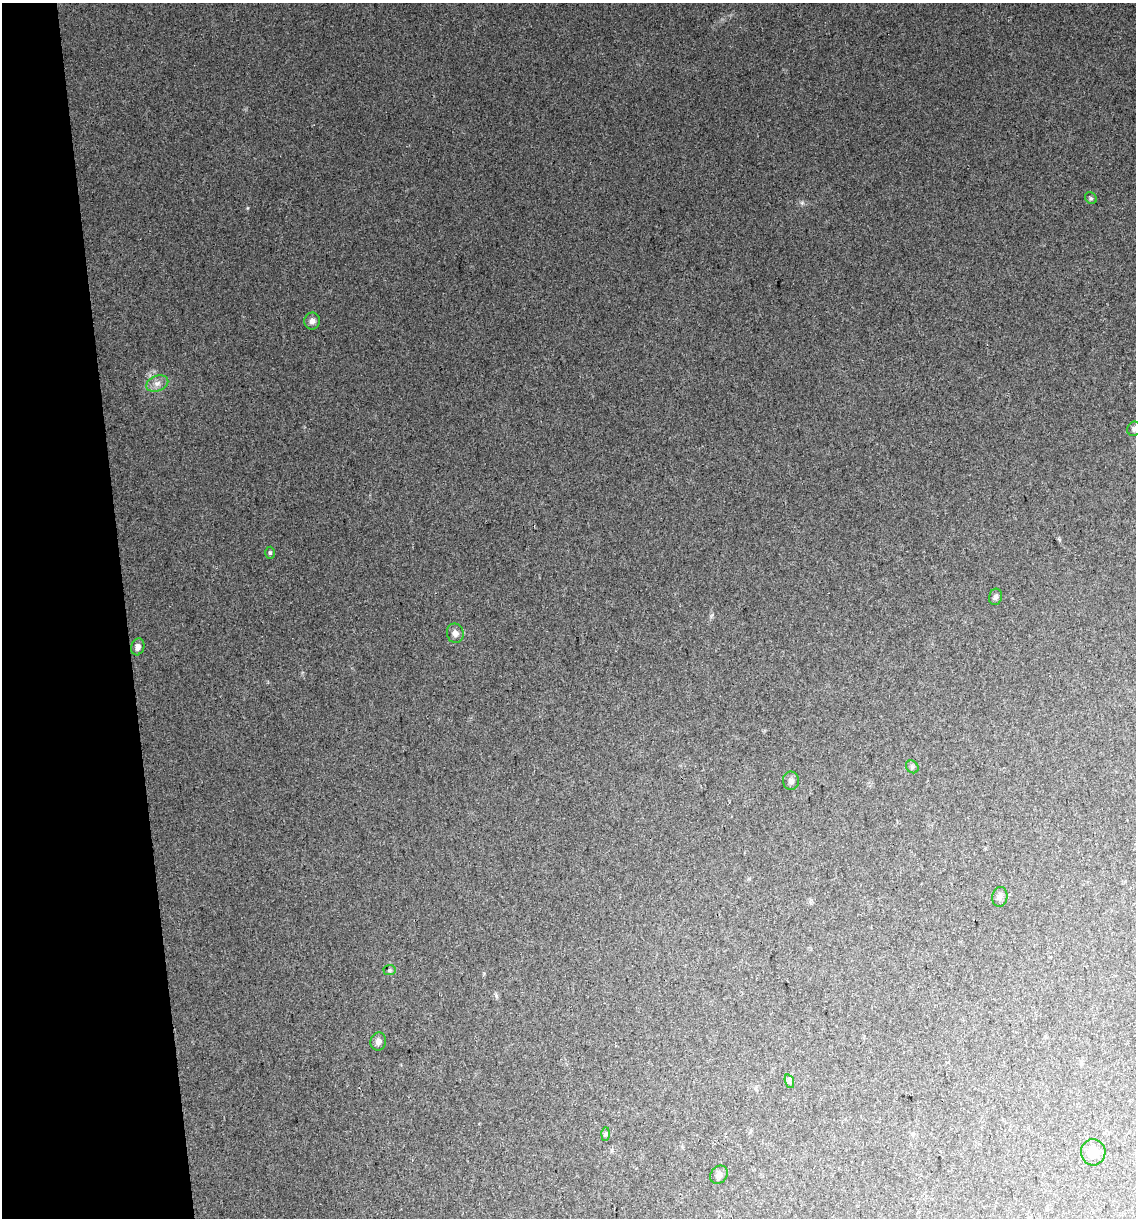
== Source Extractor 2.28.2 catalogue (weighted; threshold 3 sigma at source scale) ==
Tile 5 of 4 x 4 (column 1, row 2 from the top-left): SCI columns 80-1213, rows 2474-3689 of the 4646 x 4948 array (HDU 1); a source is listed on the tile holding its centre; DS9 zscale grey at full resolution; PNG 1138 x 1220 px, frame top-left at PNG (2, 3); each listed source drawn as its Kron ellipse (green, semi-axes under 4 px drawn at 4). Shown black and unused: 11% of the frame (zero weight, under 2 of 3 exposures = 2% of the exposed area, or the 3 px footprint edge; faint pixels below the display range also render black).
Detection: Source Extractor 2.28.2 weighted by HDU 2 'WHT'; one run over the whole footprint, this tile lists its part. Background 0.046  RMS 0.012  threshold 0.0541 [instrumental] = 3 sigma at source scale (4.5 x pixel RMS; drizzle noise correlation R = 1.50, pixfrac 1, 0.0396/0.0396 arcsec/px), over >= 5 px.
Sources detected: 17; all 17 listed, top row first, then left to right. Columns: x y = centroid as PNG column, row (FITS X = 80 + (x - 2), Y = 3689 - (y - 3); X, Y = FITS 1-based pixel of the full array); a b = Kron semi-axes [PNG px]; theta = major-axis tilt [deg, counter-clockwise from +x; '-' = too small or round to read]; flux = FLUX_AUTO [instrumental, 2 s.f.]
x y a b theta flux
1091 198 6 5 - 1.9
312 321 8 8 - 5.2
157 383 11 7 22 6.5
1134 429 7 7 - 2.8
270 553 6 5 - 1.9
996 597 8 6 75 3.2
455 633 10 8 -78 5.6
138 647 8 6 72 5.9
912 767 7 5 -47 2.5
791 781 9 8 - 3.9
1000 897 10 7 82 4.5
390 970 6 5 - 1.6
378 1042 9 8 - 5.2
789 1081 7 4 -72 2.5
605 1134 7 4 89 1.9
1093 1152 13 12 - 16
719 1175 10 8 48 5.4
Isophote crosses this tile's border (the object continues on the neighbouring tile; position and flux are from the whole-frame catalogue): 1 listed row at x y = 1134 429
Unlisted compact peaks at least as high as the median listed source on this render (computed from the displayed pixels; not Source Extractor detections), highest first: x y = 802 203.